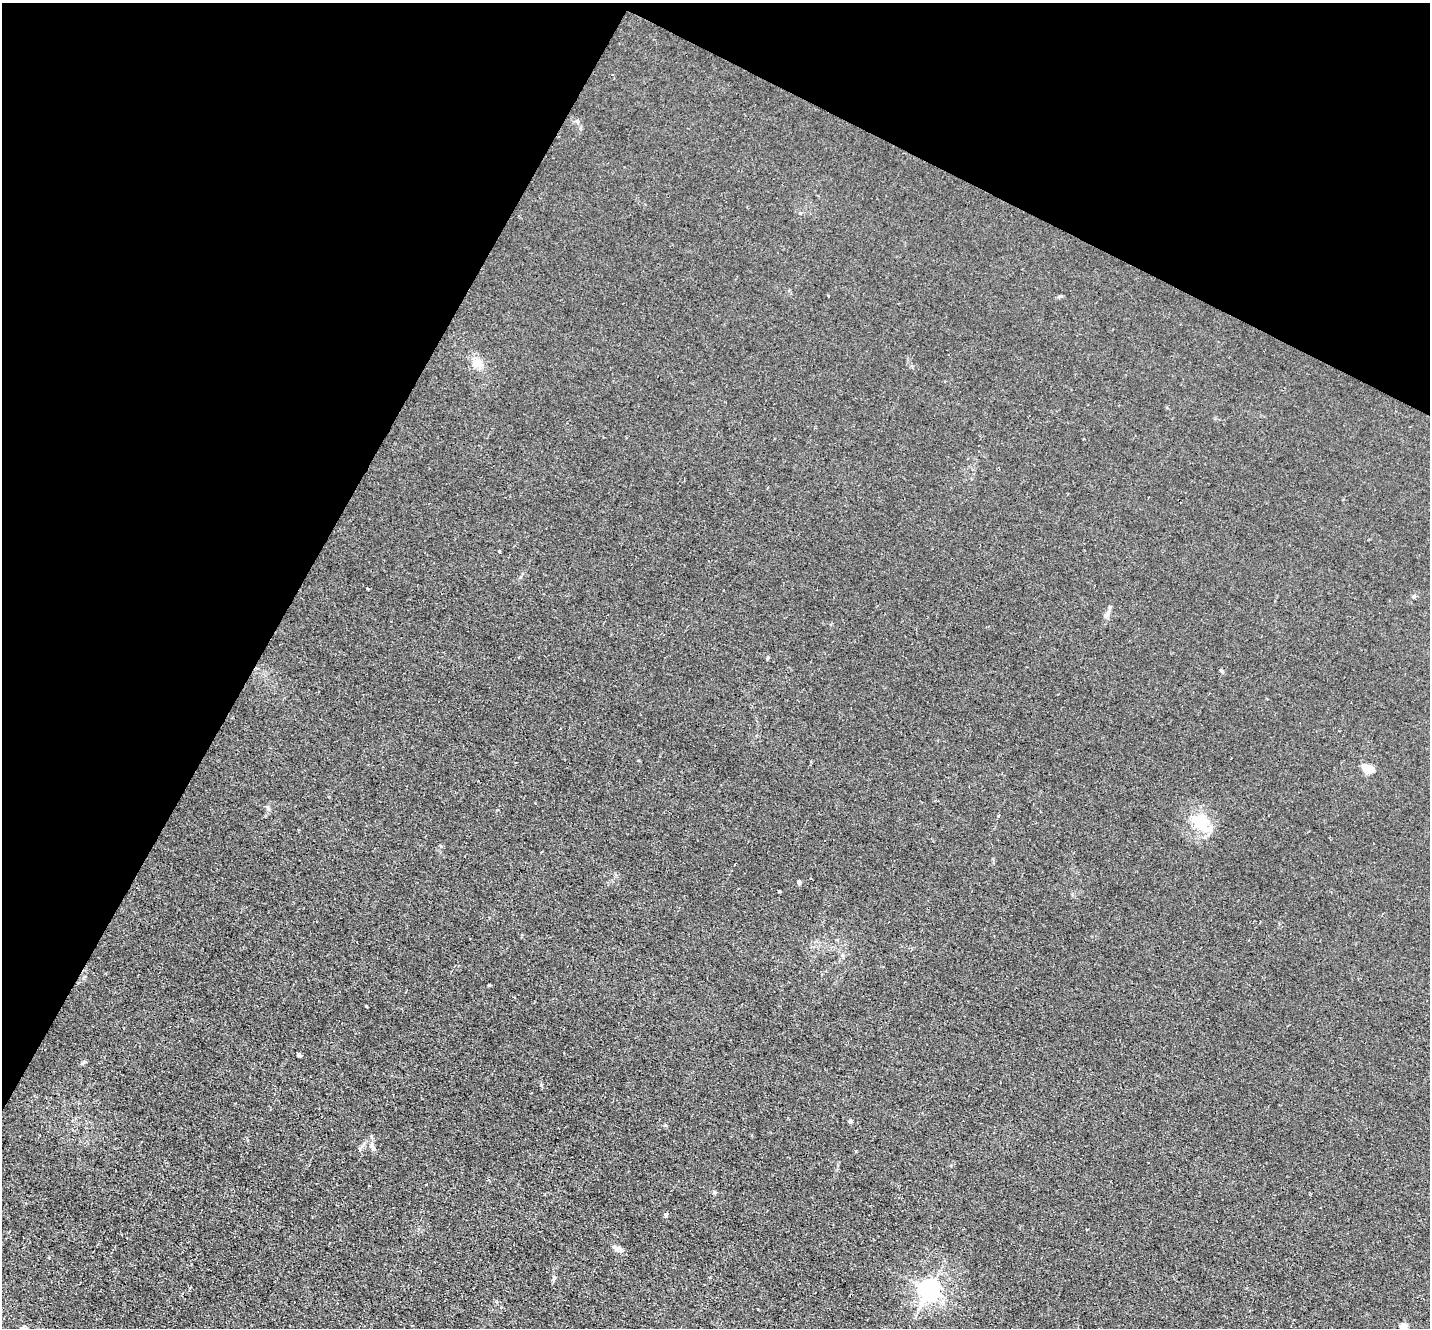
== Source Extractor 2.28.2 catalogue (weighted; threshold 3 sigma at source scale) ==
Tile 2 of 4 x 4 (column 2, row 1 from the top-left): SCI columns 1429-2856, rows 4256-5581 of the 5713 x 5726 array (HDU 1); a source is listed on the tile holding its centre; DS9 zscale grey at full resolution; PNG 1432 x 1330 px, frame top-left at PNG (2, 3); no overlay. Shown black and unused: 27% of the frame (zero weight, under 2 of 3 exposures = <1% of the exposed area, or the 3 px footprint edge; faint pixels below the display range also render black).
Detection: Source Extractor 2.28.2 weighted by HDU 2 'WHT'; one run over the whole footprint, this tile lists its part. Background 0.0113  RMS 0.0047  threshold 0.021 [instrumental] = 3 sigma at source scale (4.5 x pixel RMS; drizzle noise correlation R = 1.50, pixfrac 1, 0.05/0.05 arcsec/px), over >= 5 px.
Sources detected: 27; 1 inside a brighter object's white glare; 2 cosmic-ray / hot-pixel residue — not listed; the other 24 listed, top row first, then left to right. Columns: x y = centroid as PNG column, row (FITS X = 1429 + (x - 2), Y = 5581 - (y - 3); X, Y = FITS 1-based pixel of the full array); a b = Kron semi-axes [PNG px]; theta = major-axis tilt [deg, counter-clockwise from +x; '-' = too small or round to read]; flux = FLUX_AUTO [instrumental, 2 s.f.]
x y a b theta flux
828 295 3 2 - 0.52
1060 296 6 4 18 0.69
477 363 14 11 -48 5.9
1083 439 2 2 - 0.48
499 551 3 3 - 1.4
368 588 3 3 - 1.6
1107 614 13 6 51 2
768 658 6 3 46 0.51
1368 768 13 9 -23 6.4
1201 823 31 21 -76 15
735 864 3 2 - 0.3
799 882 4 4 - 1.8
489 985 3 3 - 0.69
366 1006 3 3 - 1.1
299 1055 4 3 - 0.97
850 1121 4 4 - 2
373 1149 8 6 -68 1.6
714 1192 6 3 -71 0.69
666 1214 6 4 54 0.82
617 1248 12 7 -18 2
710 1277 3 3 - 0.62
554 1278 5 5 - 0.9
929 1290 7 7 - 340
1403 1327 5 4 - 11
Isophote crosses this tile's border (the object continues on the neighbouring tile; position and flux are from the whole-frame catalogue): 1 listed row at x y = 1403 1327
Unlisted compact peaks at least as high as the median listed source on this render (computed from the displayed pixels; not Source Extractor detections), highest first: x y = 1222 671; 800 213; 84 1062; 268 808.